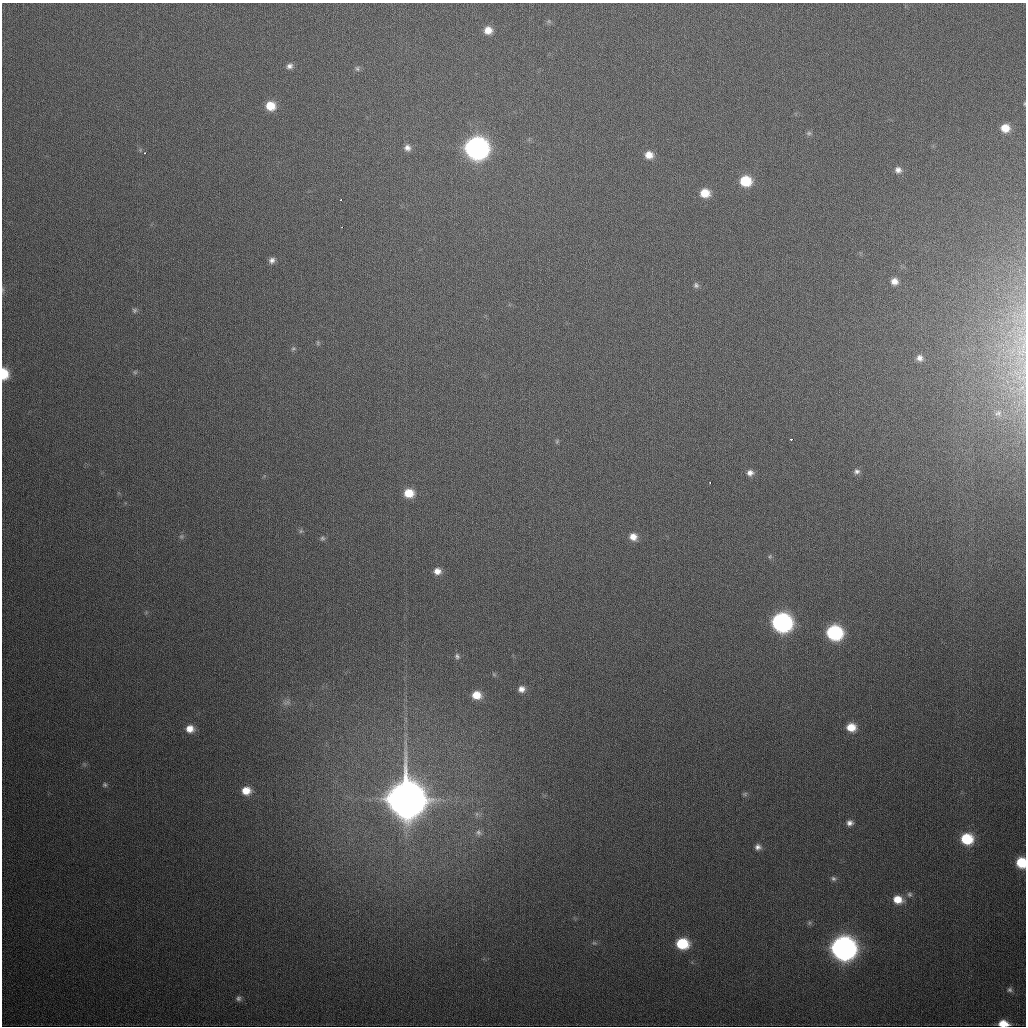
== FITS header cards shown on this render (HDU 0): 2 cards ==
NAXIS1  =                 1024
NAXIS2  =                 1024

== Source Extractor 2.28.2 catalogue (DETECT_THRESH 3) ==
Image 1024 x 1024 px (HDU 0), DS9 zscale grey, 1 PNG px = 1 image px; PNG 1028 x 1028 px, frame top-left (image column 1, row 1024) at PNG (2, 3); no overlay
Background 400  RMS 15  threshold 44.7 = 3 sigma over >= 5 px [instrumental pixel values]
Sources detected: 69; all 69 listed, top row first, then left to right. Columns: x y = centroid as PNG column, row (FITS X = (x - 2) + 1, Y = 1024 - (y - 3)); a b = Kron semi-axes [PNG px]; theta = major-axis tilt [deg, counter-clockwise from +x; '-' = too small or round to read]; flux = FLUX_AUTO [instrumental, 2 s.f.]
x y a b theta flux
549 21 6 4 72 1.6e+03
488 30 9 9 - 1.1e+04
289 66 8 7 - 4.3e+03
357 68 8 6 -74 2.3e+03
1024 104 5 3 - 9.1e+02
270 106 9 8 - 1.9e+04
1005 128 9 8 - 1.4e+04
809 133 7 6 - 2.1e+03
407 148 9 8 - 5.2e+03
476 148 11 11 - 7.7e+05
144 153 3 2 - 2.9e+03
649 155 9 8 - 1.0e+04
898 170 8 8 - 4.9e+03
745 181 9 8 - 3.7e+04
705 193 9 8 - 1.8e+04
341 199 3 2 - 1.6e+03
342 227 3 2 - 1.6e+03
272 260 8 7 - 4.4e+03
894 281 8 8 - 7.2e+03
696 285 7 6 - 2.6e+03
3 290 6 4 -72 1.3e+03
134 310 6 6 - 2.1e+03
318 343 5 5 - 1.6e+03
293 349 7 5 66 1.8e+03
919 358 8 8 - 5.6e+03
135 372 7 5 -45 1.6e+03
4 374 10 7 -87 2.5e+04
998 413 10 5 16 3.0e+03
791 439 3 2 - 3.1e+03
557 441 6 4 47 1.4e+03
857 471 8 6 9 3.3e+03
750 473 9 8 - 5.4e+03
710 483 3 2 - 1.7e+03
409 493 10 8 -6 1.9e+04
301 531 6 5 - 1.8e+03
181 536 8 6 90 2.2e+03
633 537 9 8 - 9.1e+03
322 538 7 6 - 2.2e+03
770 556 6 5 - 1.7e+03
437 571 8 7 - 7.4e+03
782 622 11 10 - 4.0e+05
834 633 10 9 - 1.4e+05
457 656 8 6 -75 2.6e+03
521 689 7 7 - 5.7e+03
476 695 9 8 - 1.5e+04
286 702 13 6 15 4.2e+03
851 727 9 8 - 1.7e+04
190 729 9 8 - 1.1e+04
405 743 11 3 -79 2.7e+03
105 785 7 6 - 2.1e+03
246 791 9 8 - 1.4e+04
745 794 7 6 - 1.9e+03
406 799 15 14 - 4.5e+06
477 814 7 4 89 2.0e+03
850 823 7 7 - 4.6e+03
478 832 9 7 -64 3.7e+03
967 839 10 9 - 4.3e+04
758 847 8 7 - 4.6e+03
1021 863 8 7 - 3.6e+04
833 879 7 6 - 2.7e+03
909 894 7 7 - 2.5e+03
898 899 9 8 - 1.5e+04
809 923 6 5 - 1.7e+03
594 943 6 5 - 1.7e+03
682 944 10 9 - 4.3e+04
843 948 12 11 - 1.0e+06
1010 990 7 7 - 2.7e+03
238 998 7 7 - 2.7e+03
1003 1024 9 6 -3 1.8e+04
At the frame edge (FLAGS 8, measured only in part): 5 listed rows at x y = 1024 104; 3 290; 4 374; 1021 863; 1003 1024